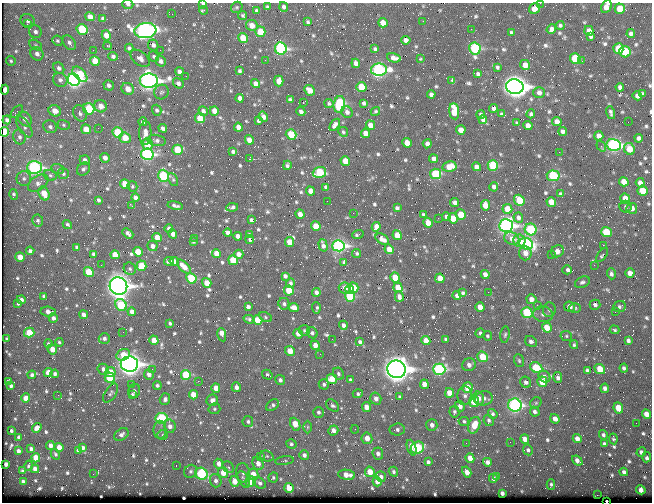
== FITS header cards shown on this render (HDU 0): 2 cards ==
NAXIS1  =                  650 / Width of table row in bytes
NAXIS2  =                  500 / Number of rows in table

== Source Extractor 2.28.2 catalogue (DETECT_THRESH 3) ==
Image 650 x 500 px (HDU 0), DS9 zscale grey, 1 PNG px = 1 image px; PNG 654 x 504 px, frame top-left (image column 1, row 500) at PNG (2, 3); each listed source drawn as its Kron ellipse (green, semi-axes under 4 px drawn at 4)
Background 353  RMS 1.2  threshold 3.62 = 3 sigma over >= 5 px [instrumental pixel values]
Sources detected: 789; of the 789, the 500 brightest by FLUX_AUTO listed and drawn (289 fainter detections omitted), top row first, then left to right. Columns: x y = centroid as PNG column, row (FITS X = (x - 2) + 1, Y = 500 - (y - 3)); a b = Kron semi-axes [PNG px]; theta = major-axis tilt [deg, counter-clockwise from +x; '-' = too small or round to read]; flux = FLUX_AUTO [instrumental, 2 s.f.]
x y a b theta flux
540 3 2 2 - 330
128 4 5 4 - 220
203 4 4 3 - 160
237 7 6 5 - 140
267 7 3 3 - 130
284 7 5 4 - 220
606 7 7 4 61 620
534 8 6 5 - 680
620 9 5 5 - 1400
203 10 4 3 - 220
257 11 4 3 - 200
172 14 2 2 - 360
243 15 4 4 - 140
90 17 5 4 - 650
103 18 4 4 - 230
28 21 7 6 - 300
423 21 2 2 - 430
308 22 3 3 - 140
383 23 5 4 - 880
27 24 3 3 - 160
252 25 6 5 - 800
560 25 4 4 - 150
82 29 6 5 - 4100
471 29 2 2 - 150
551 29 5 4 - 350
145 31 11 7 7 30000
589 31 5 4 - 560
35 32 6 6 - 270
260 32 5 5 - 1900
511 33 4 3 - 150
631 34 4 4 - 240
106 35 5 4 - 990
591 36 4 3 - 170
243 38 5 4 - 1600
406 40 4 4 - 420
57 41 5 5 - 150
69 43 8 5 -54 280
36 45 7 4 -29 150
153 45 5 5 - 260
108 46 4 3 - 130
129 48 4 4 - 190
475 48 6 5 - 8600
281 49 6 6 - 14000
375 49 4 4 - 170
618 49 5 5 - 1900
93 50 2 2 - 270
160 50 2 2 - 590
625 52 6 5 - 4100
37 54 7 6 - 410
113 56 5 4 - 230
154 56 5 5 - 180
140 58 11 6 -39 380
394 58 7 4 -15 460
421 58 3 3 - 140
575 59 5 5 - 3700
265 60 2 2 - 190
11 61 5 4 - 140
95 61 5 4 - 1300
161 61 5 4 - 290
582 61 3 2 - 130
356 63 4 4 - 460
525 65 5 4 - 740
497 67 3 3 - 150
59 68 6 5 - 290
379 70 8 6 1 17000
240 71 4 3 - 170
179 72 4 4 - 290
80 74 9 5 -47 3400
478 74 4 4 - 200
186 76 2 2 - 200
60 80 7 6 - 290
74 80 6 5 - 26000
451 80 4 3 - 590
149 81 9 7 -1 43000
279 81 5 4 - 810
178 83 6 4 -50 270
255 84 5 4 - 460
109 85 5 5 - 260
361 87 5 5 - 2300
515 87 9 7 -11 66000
620 87 4 4 - 240
128 89 6 5 - 830
5 90 5 4 - 430
310 90 6 4 -43 750
161 92 7 7 - 210
539 92 5 5 - 350
431 94 4 4 - 250
642 94 4 3 - 150
637 96 4 4 - 370
240 98 4 4 - 450
290 100 4 4 - 220
303 103 3 2 - 430
364 103 4 4 - 210
329 104 4 4 - 130
339 104 8 5 82 8700
101 106 6 6 - 650
494 108 4 4 - 310
89 109 6 5 - 4000
157 110 5 4 - 190
55 111 6 5 - 820
203 111 5 4 - 250
214 111 5 4 - 790
375 111 5 3 - 130
454 111 8 5 -82 2000
17 112 7 4 47 150
301 112 4 3 - 220
347 112 6 5 - 320
80 113 8 6 -67 270
611 113 6 3 -74 200
481 114 4 3 - 170
502 114 4 3 - 150
531 114 4 4 - 170
263 117 5 4 - 450
200 118 5 5 - 1800
25 119 8 6 -51 430
483 119 4 4 - 310
7 120 4 4 - 260
258 121 4 3 - 170
557 121 5 4 - 520
143 122 4 4 - 250
628 122 2 2 - 280
517 123 4 3 - 180
64 125 6 5 - 150
335 125 7 4 54 290
370 125 5 4 - 720
528 125 4 4 - 590
24 127 12 5 -57 320
50 127 7 6 - 250
238 127 4 4 - 580
98 128 3 2 - 140
163 128 4 4 - 270
86 129 5 4 - 1300
461 130 5 4 - 700
4 132 5 4 - 2200
118 132 5 5 - 3800
343 132 5 4 - 130
563 132 4 4 - 290
145 133 12 6 87 570
365 133 5 4 - 720
291 134 5 5 - 2200
599 136 4 4 - 410
19 137 7 6 - 320
125 138 6 5 - 1400
639 138 4 4 - 270
157 140 9 5 -11 270
249 140 5 4 - 680
407 143 5 4 - 980
147 144 6 5 - 1400
427 144 4 4 - 430
614 145 7 6 - 17000
601 146 6 3 -54 160
629 149 6 5 - 1400
178 150 5 5 - 2400
233 152 4 3 - 180
559 152 2 2 - 370
147 154 6 5 - 14000
105 158 5 4 - 430
249 159 3 3 - 2800
434 159 4 4 - 390
85 160 5 5 - 330
345 161 5 4 - 990
287 165 5 4 - 190
493 165 5 5 - 4900
35 167 7 6 - 13000
449 167 7 5 11 1100
476 167 4 4 - 410
58 169 6 5 - 160
83 169 7 5 44 210
319 172 7 5 18 4800
63 174 5 5 - 180
436 174 5 5 - 4600
50 175 7 5 -15 180
163 176 6 5 - 6600
553 176 6 5 - 6300
24 179 7 7 - 240
173 180 7 4 -63 130
624 182 5 4 - 870
38 183 11 7 34 420
640 183 5 4 - 480
125 184 5 4 - 1400
132 186 5 4 - 130
326 187 4 4 - 260
494 187 4 4 - 310
310 191 4 4 - 660
642 191 5 5 - 2000
44 193 7 5 -64 1200
14 194 5 3 - 150
561 194 4 3 - 160
135 198 4 4 - 310
625 199 5 5 - 1700
98 200 4 3 - 210
519 200 6 5 - 2600
327 201 2 2 - 150
551 202 5 4 - 1000
455 203 5 4 - 440
485 205 5 4 - 1100
132 206 3 2 - 230
175 206 7 3 -11 240
232 207 6 4 10 170
626 207 6 6 - 190
397 208 4 4 - 210
632 208 5 5 - 660
507 209 5 5 - 1400
353 213 2 2 - 160
300 214 4 4 - 500
423 215 4 3 - 140
461 215 5 5 - 1700
446 217 4 4 - 260
438 218 2 2 - 130
453 218 5 5 - 1300
518 218 5 4 - 250
251 220 4 3 - 190
38 221 6 5 - 160
428 223 5 4 - 950
67 224 5 4 - 140
316 226 5 4 - 1500
506 226 7 6 - 25000
376 227 5 4 - 510
169 229 4 4 - 390
531 229 6 6 - 6400
606 232 5 5 - 2600
128 233 6 4 -42 290
227 233 4 4 - 320
173 234 5 4 - 560
358 234 6 3 20 170
249 235 4 3 - 180
397 235 5 4 - 1100
237 236 4 4 - 370
157 237 5 4 - 910
195 238 3 2 - 260
382 239 7 5 -32 520
512 239 8 6 -24 530
250 240 4 3 - 140
193 241 3 3 - 130
519 241 6 6 - 1000
289 242 5 4 - 1100
526 244 7 5 -22 14000
323 245 6 4 -74 320
603 245 2 2 - 880
152 246 5 5 - 370
338 246 6 5 - 20000
77 247 4 3 - 230
389 249 5 4 - 1300
30 251 4 4 - 280
557 251 6 6 - 620
138 252 5 4 - 1200
356 253 4 3 - 140
525 253 7 6 - 570
94 254 4 3 - 220
216 254 4 4 - 1000
239 254 4 4 - 470
551 254 2 2 - 990
115 255 4 4 - 1000
602 255 8 4 52 180
20 257 5 4 - 890
233 260 5 4 - 2000
169 261 5 4 - 290
174 262 5 4 - 830
344 262 4 3 - 150
101 265 2 2 - 140
594 265 3 2 - 140
141 266 5 5 - 2300
184 267 8 4 -45 960
130 269 6 5 - 130
567 270 5 4 - 300
89 272 5 4 - 2300
630 273 4 4 - 600
485 274 4 4 - 360
611 274 6 4 -71 240
285 276 4 4 - 260
395 277 5 4 - 1700
191 278 5 4 - 3600
440 278 5 4 - 1100
582 282 7 5 25 230
207 283 5 4 - 860
290 283 4 4 - 160
118 286 9 8 - 54000
398 287 5 4 - 1300
345 288 6 5 - 520
353 288 5 5 - 1600
350 289 4 3 - 670
289 290 5 4 - 2100
316 292 4 4 - 310
488 292 2 2 - 440
463 293 4 3 - 150
44 296 4 3 - 130
350 296 5 5 - 4500
457 296 4 4 - 340
399 297 5 4 - 260
531 299 5 5 - 550
21 300 4 4 - 290
18 304 4 3 - 140
284 304 6 5 - 200
121 305 6 5 - 4500
595 305 5 5 - 250
538 306 3 2 - 420
620 306 6 5 - 190
248 307 4 3 - 210
480 307 5 4 - 870
569 307 5 5 - 530
294 308 5 4 - 800
316 308 6 3 -86 210
575 308 6 5 - 150
549 310 7 6 - 240
48 311 8 5 -5 450
132 312 4 4 - 420
615 312 2 2 - 440
527 313 5 5 - 5100
543 314 10 7 -10 380
84 315 4 4 - 420
265 317 6 4 -29 130
53 318 5 4 - 320
249 319 5 3 - 180
258 320 5 4 - 2000
170 323 3 3 - 130
343 325 4 3 - 310
547 327 5 4 - 1500
304 330 5 5 - 140
614 330 5 3 - 130
123 332 2 2 - 340
29 333 5 5 - 1800
312 333 6 5 - 240
480 333 4 4 - 180
298 334 5 4 - 610
222 335 7 3 -78 1100
505 335 8 4 82 170
487 336 5 4 - 140
566 336 6 5 - 130
104 338 5 5 - 230
7 339 4 3 - 190
332 339 2 2 - 330
446 339 4 3 - 200
154 340 5 4 - 1000
628 340 4 4 - 240
426 341 5 4 - 1000
531 341 6 5 - 250
59 342 4 4 - 140
360 342 4 3 - 200
48 344 4 4 - 140
315 345 5 4 - 590
574 345 4 3 - 130
52 349 5 5 - 900
290 351 5 5 - 1100
320 354 2 2 - 160
123 355 7 5 29 1200
483 357 6 5 - 2300
519 361 6 4 -71 140
129 364 9 7 -2 48000
469 365 7 6 - 450
536 368 6 5 - 3700
624 368 4 4 - 210
103 369 6 5 - 350
152 369 3 2 - 160
396 369 9 8 - 80000
439 369 6 5 - 13000
600 369 6 4 -40 1600
587 370 4 3 - 210
48 372 4 4 - 910
110 372 5 5 - 880
55 374 4 4 - 220
149 374 5 5 - 380
338 374 6 5 - 200
32 375 4 4 - 220
186 375 5 4 - 3500
267 375 5 4 - 170
544 377 6 5 - 350
110 378 5 5 - 3800
558 378 5 4 - 260
332 379 5 5 - 1600
280 380 5 5 - 280
350 380 4 4 - 150
198 381 2 2 - 360
8 382 4 3 - 240
526 382 6 5 - 230
542 382 5 5 - 1700
324 384 5 5 - 180
424 384 5 4 - 650
131 385 3 2 - 190
157 385 4 4 - 170
11 386 3 3 - 170
236 387 5 4 - 410
216 388 5 4 - 810
468 388 5 5 - 1600
605 388 4 4 - 300
134 391 7 6 - 240
111 393 11 5 58 230
449 393 5 4 - 1200
358 394 5 4 - 160
58 395 2 2 - 340
132 395 3 3 - 150
193 395 5 4 - 1200
465 396 9 7 86 320
399 397 4 4 - 140
26 398 4 4 - 1000
478 398 7 5 -76 440
484 398 9 7 6 450
165 399 6 5 - 270
376 399 6 5 - 460
212 400 6 5 - 490
474 402 5 5 - 2300
536 403 6 5 - 140
273 405 7 4 35 200
333 405 7 5 -42 180
515 405 7 6 - 17000
460 406 5 5 - 430
366 407 5 4 - 720
618 408 5 5 - 1700
214 409 6 5 - 150
318 412 5 5 - 190
454 412 5 5 - 170
535 412 5 4 - 220
493 414 5 4 - 180
647 414 5 4 - 740
162 418 6 5 - 7100
555 419 5 4 - 470
489 420 6 5 - 180
464 421 5 4 - 150
248 422 5 5 - 190
636 423 2 2 - 140
295 424 7 4 -65 1400
432 425 6 5 - 410
474 425 8 5 68 1500
170 426 7 5 -78 480
308 427 6 4 89 160
37 428 5 4 - 580
355 429 4 2 - 150
160 430 9 6 -90 310
333 430 5 4 - 520
397 430 8 6 4 260
11 431 3 3 - 140
121 434 8 5 38 320
163 435 5 5 - 130
603 435 5 4 - 190
19 437 4 3 - 230
367 438 6 5 - 800
525 439 5 4 - 570
577 439 5 4 - 540
613 439 5 4 - 140
510 442 2 2 - 240
466 443 2 2 - 220
291 444 5 4 - 160
604 444 4 3 - 200
50 446 4 4 - 470
59 447 4 4 - 720
83 448 4 4 - 270
412 448 8 3 -69 720
417 448 7 6 - 4200
31 449 4 3 - 220
78 450 4 3 - 210
528 450 5 5 - 190
18 451 4 3 - 290
641 452 5 4 - 290
55 454 5 4 - 140
378 454 6 5 - 320
304 455 5 4 - 310
260 456 2 2 - 1100
267 456 7 5 -20 140
647 457 5 3 - 300
36 458 4 4 - 1500
470 458 5 4 - 840
285 461 9 3 9 140
577 461 6 4 -39 390
428 462 4 4 - 220
487 462 4 4 - 320
258 463 7 5 -68 570
6 464 4 4 - 290
219 464 5 4 - 600
28 466 5 4 - 130
176 466 2 2 - 170
228 467 6 5 - 160
35 469 4 4 - 480
22 471 3 3 - 160
191 471 7 6 - 210
370 472 5 5 - 1200
393 472 5 4 - 170
467 472 6 4 -60 660
624 472 4 4 - 230
223 473 5 5 - 1100
243 473 10 7 -79 330
93 474 2 2 - 220
201 474 6 5 - 6300
253 474 6 5 - 860
347 475 8 5 -6 870
497 476 4 3 - 160
381 477 5 5 - 370
273 478 5 5 - 150
493 478 4 4 - 300
244 479 9 5 -60 260
216 481 7 5 -71 310
234 481 5 4 - 880
251 481 5 5 - 3600
23 482 4 4 - 330
377 482 5 4 - 540
260 483 7 5 -33 300
551 484 5 4 - 150
289 488 5 4 - 1500
641 490 5 4 - 500
502 493 4 4 - 290
597 495 2 2 - 1400
607 501 3 2 - 150
At the frame edge (FLAGS 8, measured only in part): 6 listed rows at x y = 540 3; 128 4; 203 4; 606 7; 4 132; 607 501
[289 fainter detections neither listed nor drawn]